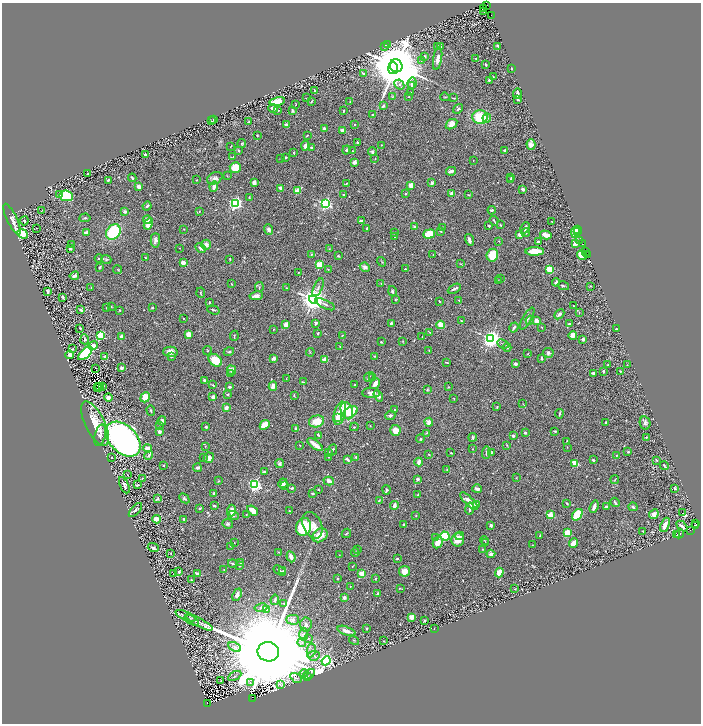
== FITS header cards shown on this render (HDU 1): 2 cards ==
NAXIS1  =                 1397
NAXIS2  =                 1443

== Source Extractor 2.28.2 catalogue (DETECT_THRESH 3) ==
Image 1397 x 1443 px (HDU 1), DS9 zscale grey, zoomed out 1/2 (1 PNG px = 2 x 2 image px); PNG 703 x 726 px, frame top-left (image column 1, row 1442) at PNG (2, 3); each listed source drawn as its Kron ellipse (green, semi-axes under 4 px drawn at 4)
Background 0.705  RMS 0.016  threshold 0.0487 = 3 sigma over >= 5 px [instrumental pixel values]
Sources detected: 664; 65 cannot appear on this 1/2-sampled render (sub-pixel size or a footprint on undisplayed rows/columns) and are neither listed nor drawn; of the other 599, the 500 brightest by FLUX_AUTO listed and drawn (99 fainter detections omitted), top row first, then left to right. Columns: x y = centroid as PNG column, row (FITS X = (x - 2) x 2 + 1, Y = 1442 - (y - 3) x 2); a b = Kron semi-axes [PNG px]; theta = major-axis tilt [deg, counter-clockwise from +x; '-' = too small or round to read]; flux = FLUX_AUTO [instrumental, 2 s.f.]
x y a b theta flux
486 6 2 1 - 24
483 8 3 2 - 120
484 12 3 2 - 23
491 15 2 1 - 17
387 44 4 3 - 21
384 46 2 2 - 8
438 46 4 3 - 3.5
440 46 3 2 - 2.6
498 46 3 2 - 5.6
424 56 2 2 - 4.9
476 58 2 2 - 2.7
438 59 11 4 80 19
421 61 3 3 - 2.8
486 65 3 2 - 4.8
396 66 7 6 - 31000
393 68 6 4 73 3100
512 69 2 2 - 1.8
364 74 4 3 - 5.1
493 76 3 2 - 2.2
489 80 2 2 - 6.8
412 83 6 4 84 8.9
399 84 5 4 - 7.6
412 86 3 3 - 3
314 91 3 2 - 4.1
410 92 2 2 - 2.9
517 93 5 2 - 8.7
392 97 4 3 - 2.5
409 97 2 2 - 1.7
445 97 5 2 - 2
307 98 4 2 - 1.7
453 98 3 2 - 2.1
518 100 3 2 - 3.9
277 101 8 4 10 49
312 101 2 2 - 3.2
350 102 3 2 - 1.8
296 104 2 1 - 2.1
383 106 4 2 - 5.5
273 108 5 3 - 11
458 109 5 3 - 6.4
278 110 3 3 - 3.5
293 111 4 3 - 4.3
343 111 3 1 - 2.7
372 115 3 3 - 4.6
480 117 7 7 - 110
487 118 4 4 - 7.5
213 120 2 1 - 1.4
211 121 3 1 - 1.7
249 121 2 2 - 3.6
451 124 6 4 35 21
286 125 4 3 - 9.1
355 125 2 2 - 4.5
324 129 3 2 - 10
343 130 4 3 - 25
257 135 2 2 - 3.3
307 135 3 2 - 2.6
357 142 2 2 - 3.6
242 143 4 3 - 3.7
382 145 3 2 - 1.8
531 145 5 4 - 15
231 146 3 2 - 1.3
305 146 5 3 - 12
311 148 4 2 - 3.3
347 150 5 3 - 4.4
505 150 2 2 - 6.9
239 151 4 3 - 4
352 151 2 2 - 1.3
293 152 2 2 - 4
372 152 4 4 - 5.2
145 155 2 2 - 29
233 157 3 2 - 2.4
286 157 2 2 - 4.4
281 158 3 2 - 1.5
375 159 2 2 - 2.2
473 160 2 1 - 1.4
355 162 4 3 - 11
235 167 5 5 - 59
451 171 5 2 - 11
88 174 3 2 - 5.3
227 176 3 2 - 1.4
132 178 4 2 - 4.1
215 178 8 5 27 11
511 178 2 2 - 2.1
108 180 3 2 - 2.5
197 180 2 1 - 1.5
510 180 3 2 - 3.5
254 182 4 3 - 17
346 183 4 2 - 2.3
432 183 3 3 - 12
411 185 3 3 - 25
139 187 3 3 - 22
214 187 5 3 - 14
280 188 2 2 - 51
523 189 4 3 - 6
297 191 4 2 - 74
60 194 3 3 - 6.2
406 194 3 3 - 2.9
452 194 4 4 - 20
343 195 3 3 - 4.4
468 195 4 2 - 2.4
66 196 7 5 -8 150
249 197 3 2 - 2.1
235 204 3 3 - 820
325 204 3 3 - 770
147 206 4 2 - 5.4
42 210 3 1 - 1.7
492 210 4 3 - 5.7
199 211 3 2 - 2.1
125 212 3 3 - 10
85 218 6 4 6 4.2
12 219 17 5 -65 14
147 220 4 4 - 15
24 221 4 3 - 3.9
361 221 4 2 - 6
494 221 5 2 - 3.4
552 222 2 1 - 1.4
148 224 6 3 61 32
500 225 4 3 - 2.8
489 226 3 3 - 3.4
415 227 4 3 - 5.3
442 227 3 2 - 1.6
36 228 2 1 - 1.4
367 228 4 2 - 3.9
525 228 6 3 66 15
184 229 2 2 - 1.4
269 230 5 4 - 8.4
577 230 3 2 - 69
441 231 4 2 - 2.9
578 231 2 1 - 34
113 232 8 6 54 170
576 232 6 4 -82 51
86 233 2 2 - 53
395 233 2 2 - 1.7
526 233 4 3 - 3.7
23 234 5 3 - 260
429 234 6 4 19 85
520 235 4 3 - 17
546 235 6 3 -15 32
394 237 3 2 - 2.7
155 240 7 4 88 10
469 240 6 3 -72 16
579 240 2 1 - 10
499 241 3 3 - 2.8
539 241 4 2 - 4.2
575 243 3 3 - 14
72 244 3 3 - 2.1
583 244 2 1 - 19
206 245 5 5 - 17
180 248 2 2 - 1.4
201 248 5 3 - 9
70 249 3 2 - 7.4
329 249 2 2 - 1.3
535 251 9 4 1 49
586 251 2 1 - 29
312 254 4 3 - 3.3
433 255 3 2 - 1.4
492 255 6 5 - 91
582 255 5 4 - 72
588 255 3 1 - 50
338 256 3 2 - 4.1
145 258 2 2 - 2.5
99 259 4 3 - 3.3
106 259 5 4 - 4.5
230 259 2 2 - 4
381 262 5 2 - 2.3
183 263 3 3 - 25
461 264 4 2 - 2.1
320 265 3 3 - 170
100 267 3 2 - 2.9
365 267 5 4 - 11
328 269 3 2 - 2
405 269 2 2 - 3.5
118 270 4 3 - 2.7
549 270 4 3 - 56
299 272 2 2 - 1.8
74 276 5 4 - 8
500 278 3 2 - 2.4
498 281 4 2 - 1.4
556 282 4 3 - 7
381 283 3 2 - 1.4
231 284 3 2 - 2.3
563 286 6 2 -14 4.6
590 286 3 2 - 1.8
259 287 5 2 - 2.7
91 288 2 2 - 1.4
286 288 3 2 - 1.5
318 288 10 3 65 8.5
454 289 7 2 27 8.6
47 291 4 2 - 6
392 291 5 3 - 4.6
201 293 5 2 - 2.7
256 296 7 3 9 14
63 297 3 2 - 2.4
313 299 4 4 - 4000
395 300 4 2 - 2.2
459 300 3 2 - 2.7
439 301 2 2 - 2.3
209 302 3 2 - 2.3
325 304 10 3 -25 7.3
573 306 2 2 - 1.7
111 307 2 2 - 2.6
107 308 2 2 - 2.7
152 308 2 2 - 2.9
81 310 3 3 - 6.7
120 310 2 2 - 2.2
213 310 6 2 -18 4.1
579 312 4 3 - 2.8
559 314 5 3 - 9.4
183 318 2 2 - 3.6
527 318 12 4 59 12
530 320 4 4 - 5.3
461 321 3 2 - 3.4
536 321 3 3 - 19
315 323 3 2 - 8.8
391 323 3 2 - 6.8
570 324 4 2 - 5.9
286 325 3 3 - 36
441 325 4 3 - 51
514 327 5 3 - 6
542 327 3 2 - 1.7
80 328 2 2 - 5
273 329 2 2 - 2.2
617 329 2 2 - 2.6
430 332 3 2 - 1.6
318 333 2 2 - 5.6
189 334 4 3 - 34
342 335 3 2 - 1.8
573 335 4 4 - 25
101 336 4 3 - 210
234 336 5 2 - 2.5
122 337 3 3 - 19
422 337 3 2 - 1.5
85 339 5 4 - 5.6
491 339 4 4 - 1900
583 339 3 3 - 5.8
403 341 3 2 - 1.9
381 342 3 2 - 2.5
503 344 6 2 -25 2.8
93 346 5 3 - 33
340 346 3 2 - 1.4
507 347 4 3 - 4.1
72 349 3 2 - 1.5
429 350 4 3 - 2.6
207 351 5 3 - 2.6
170 352 7 5 1 16
229 352 5 3 - 4
310 352 4 2 - 1.7
85 353 9 4 43 270
548 353 5 5 - 6.4
528 354 3 2 - 1.7
70 355 4 3 - 28
375 356 3 3 - 3
105 357 2 2 - 27
172 357 3 3 - 2.7
542 358 4 2 - 4.1
273 359 4 4 - 13
325 359 3 3 - 32
215 360 7 5 -40 62
447 362 4 2 - 3
515 364 4 3 - 6.2
607 365 2 2 - 1.7
627 365 3 2 - 1.9
95 368 2 1 - 1.6
121 368 3 2 - 8.4
231 370 5 4 - 20
603 371 3 2 - 4.7
620 371 2 2 - 2.5
593 373 4 2 - 7.9
230 374 3 3 - 2.8
369 377 5 2 - 3.1
373 378 2 2 - 4.7
286 379 4 1 - 1.4
204 380 2 2 - 8.2
303 382 4 2 - 2.1
375 384 6 3 58 18
213 385 4 2 - 2.5
355 385 2 2 - 2.1
273 386 4 3 - 17
99 387 4 1 - 2.3
103 387 2 1 - 3
230 387 3 3 - 4.7
448 387 4 2 - 1.6
98 388 2 1 - 2
428 390 4 3 - 3.1
371 393 9 4 0 18
228 394 3 2 - 3.4
294 395 3 2 - 2.7
378 396 6 4 -58 11
108 397 4 3 - 10
145 397 5 4 - 46
213 397 4 3 - 12
454 399 3 2 - 1.6
523 404 2 1 - 1.5
497 407 3 2 - 1.7
226 408 4 3 - 16
151 410 5 3 - 3.7
395 410 3 3 - 7.9
347 411 9 6 -72 83
350 412 8 5 34 120
340 413 12 6 75 49
559 414 5 2 - 3.9
390 415 5 4 - 6.2
338 417 4 3 - 42
162 421 4 3 - 7.1
316 421 8 6 15 54
429 422 4 4 - 15
606 422 2 2 - 5.2
95 423 24 9 -63 78
645 423 7 5 -79 10
160 425 3 2 - 1.5
265 425 5 4 - 40
370 426 2 1 - 1.3
206 427 3 2 - 5
354 427 4 2 - 3
296 429 3 3 - 8.6
395 430 5 5 - 40
555 431 3 2 - 3.2
159 432 2 2 - 36
427 433 3 2 - 2.6
525 433 2 2 - 8.8
100 435 11 5 75 12
318 435 4 2 - 4.8
513 436 2 2 - 13
473 437 4 3 - 3.6
646 437 2 2 - 2.9
123 439 20 13 -45 1400
420 439 4 3 - 3.3
567 441 3 2 - 2.4
315 444 9 3 -37 31
300 445 2 2 - 2.1
507 445 4 2 - 2
205 446 3 2 - 1.4
567 447 3 2 - 1.4
148 448 4 3 - 21
472 449 2 2 - 1.4
332 450 6 2 66 5
486 452 6 2 86 7.6
492 452 4 2 - 1.9
628 452 3 2 - 3.3
329 453 3 2 - 1.9
451 453 2 2 - 3.6
429 454 2 2 - 2.3
149 455 4 3 - 5.8
616 456 2 1 - 2
111 457 2 1 - 1.5
203 457 2 2 - 1.7
329 457 3 2 - 2.5
356 457 3 2 - 3.9
209 458 5 5 - 12
347 459 3 2 - 11
593 460 3 3 - 4.6
656 460 3 2 - 3.2
419 462 4 3 - 16
575 463 3 3 - 130
280 464 4 4 - 6.3
163 466 2 2 - 2.2
664 466 4 2 - 5.4
197 468 4 3 - 9.1
447 470 3 2 - 1.7
264 472 3 3 - 3.7
127 475 2 1 - 1.9
516 478 2 2 - 1.4
142 479 4 3 - 2.1
417 479 4 3 - 7.2
615 479 4 2 - 2.2
218 481 3 3 - 2.3
329 481 5 4 - 11
283 483 5 4 - 9.6
124 485 9 3 -65 9.2
138 485 4 2 - 4.5
255 485 3 3 - 730
285 486 4 3 - 3.4
292 488 3 2 - 4.3
675 488 3 2 - 5.9
477 489 5 3 - 12
318 490 4 2 - 2
386 490 5 3 - 6.5
214 493 2 2 - 14
312 493 3 2 - 3
418 495 4 2 - 3.2
184 498 6 4 -44 5.5
157 499 4 3 - 3.2
379 501 4 2 - 3.3
469 501 12 3 -45 30
615 502 5 2 - 4.2
567 503 2 2 - 4.7
476 504 3 3 - 19
214 506 3 2 - 4.2
394 506 4 2 - 16
594 507 6 3 70 15
606 507 3 3 - 17
633 507 4 3 - 5.1
200 508 3 2 - 3.4
470 508 6 2 79 12
135 510 8 4 47 9.5
232 511 6 4 88 25
252 511 6 3 -38 25
289 511 2 2 - 2
682 513 2 1 - 21
246 514 2 2 - 2.3
654 514 5 4 - 19
233 515 6 4 -20 6.1
550 515 3 2 - 130
577 515 6 4 50 70
416 516 2 2 - 2.1
156 519 4 3 - 22
184 519 2 2 - 5.1
228 524 5 4 - 5.2
695 524 2 1 - 11
312 525 14 9 -65 38
404 525 2 2 - 3.9
491 525 3 2 - 6.3
665 525 7 3 68 28
695 525 4 3 - 260
682 526 6 3 -44 10
303 527 9 7 73 220
690 530 2 1 - 23
643 531 2 2 - 6.9
346 533 5 2 - 3.8
567 533 4 3 - 73
679 534 5 2 - 1.8
320 535 8 6 37 42
677 535 3 2 - 1.7
445 536 5 4 - 240
460 536 4 4 - 5.4
540 536 3 2 - 3.9
435 538 3 2 - 2.3
458 540 6 6 - 33
484 540 4 2 - 2.1
438 542 6 4 63 29
234 543 2 2 - 3.5
486 543 3 3 - 2.1
573 543 5 3 - 22
532 545 2 2 - 1.3
231 546 3 2 - 2.4
153 548 5 3 - 9.8
483 549 2 2 - 2.5
357 550 3 2 - 2
279 552 3 2 - 1.9
171 553 2 2 - 1.9
355 553 4 2 - 2.7
491 554 4 3 - 15
339 555 3 2 - 1.5
291 557 5 3 - 18
397 559 3 2 - 3.5
232 563 5 2 - 5.1
240 563 3 2 - 1.9
240 566 2 2 - 2.6
352 566 2 2 - 2.5
224 570 3 2 - 1.8
280 571 6 2 -31 3.5
283 571 2 2 - 1.5
405 571 5 5 - 34
179 572 3 2 - 4.8
499 572 5 4 - 39
173 574 2 2 - 1.5
197 574 3 2 - 20
362 574 3 2 - 120
337 578 3 2 - 2.2
375 579 3 2 - 3.5
191 580 2 2 - 2.9
350 586 2 2 - 1.5
400 588 3 2 - 2.1
515 589 3 2 - 2.7
378 593 3 2 - 3.2
237 595 6 4 66 14
344 598 4 4 - 9.6
275 600 5 3 - 4.5
284 603 3 2 - 1.6
261 608 6 4 11 8
267 609 4 3 - 43
186 616 11 3 -23 8.9
411 617 3 3 - 27
192 620 8 4 -31 7.1
293 620 6 5 - 18
425 621 3 3 - 3.8
199 622 15 4 -28 13
306 625 7 6 - 12
366 628 2 2 - 7.5
434 628 2 1 - 1.7
346 631 9 3 -21 19
304 634 7 4 88 10
308 638 3 3 - 2.5
354 641 5 3 - 4
384 641 3 3 - 2
302 642 4 3 - 5
235 647 7 3 -26 6.4
311 650 7 4 78 10
268 652 10 9 - 170000
314 656 6 4 7 11
326 661 5 4 - 980
304 673 4 3 - 3.9
308 674 7 2 33 4.5
235 676 7 3 29 5
308 677 3 2 - 2.1
296 678 6 3 -32 5.9
221 681 4 3 - 1.4
250 683 3 2 - 2.5
280 684 3 2 - 3.3
253 698 3 2 - 96
208 704 3 2 - 200
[99 fainter detections neither listed nor drawn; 65 sub-pixel or undisplayed-footprint detections neither listed nor drawn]